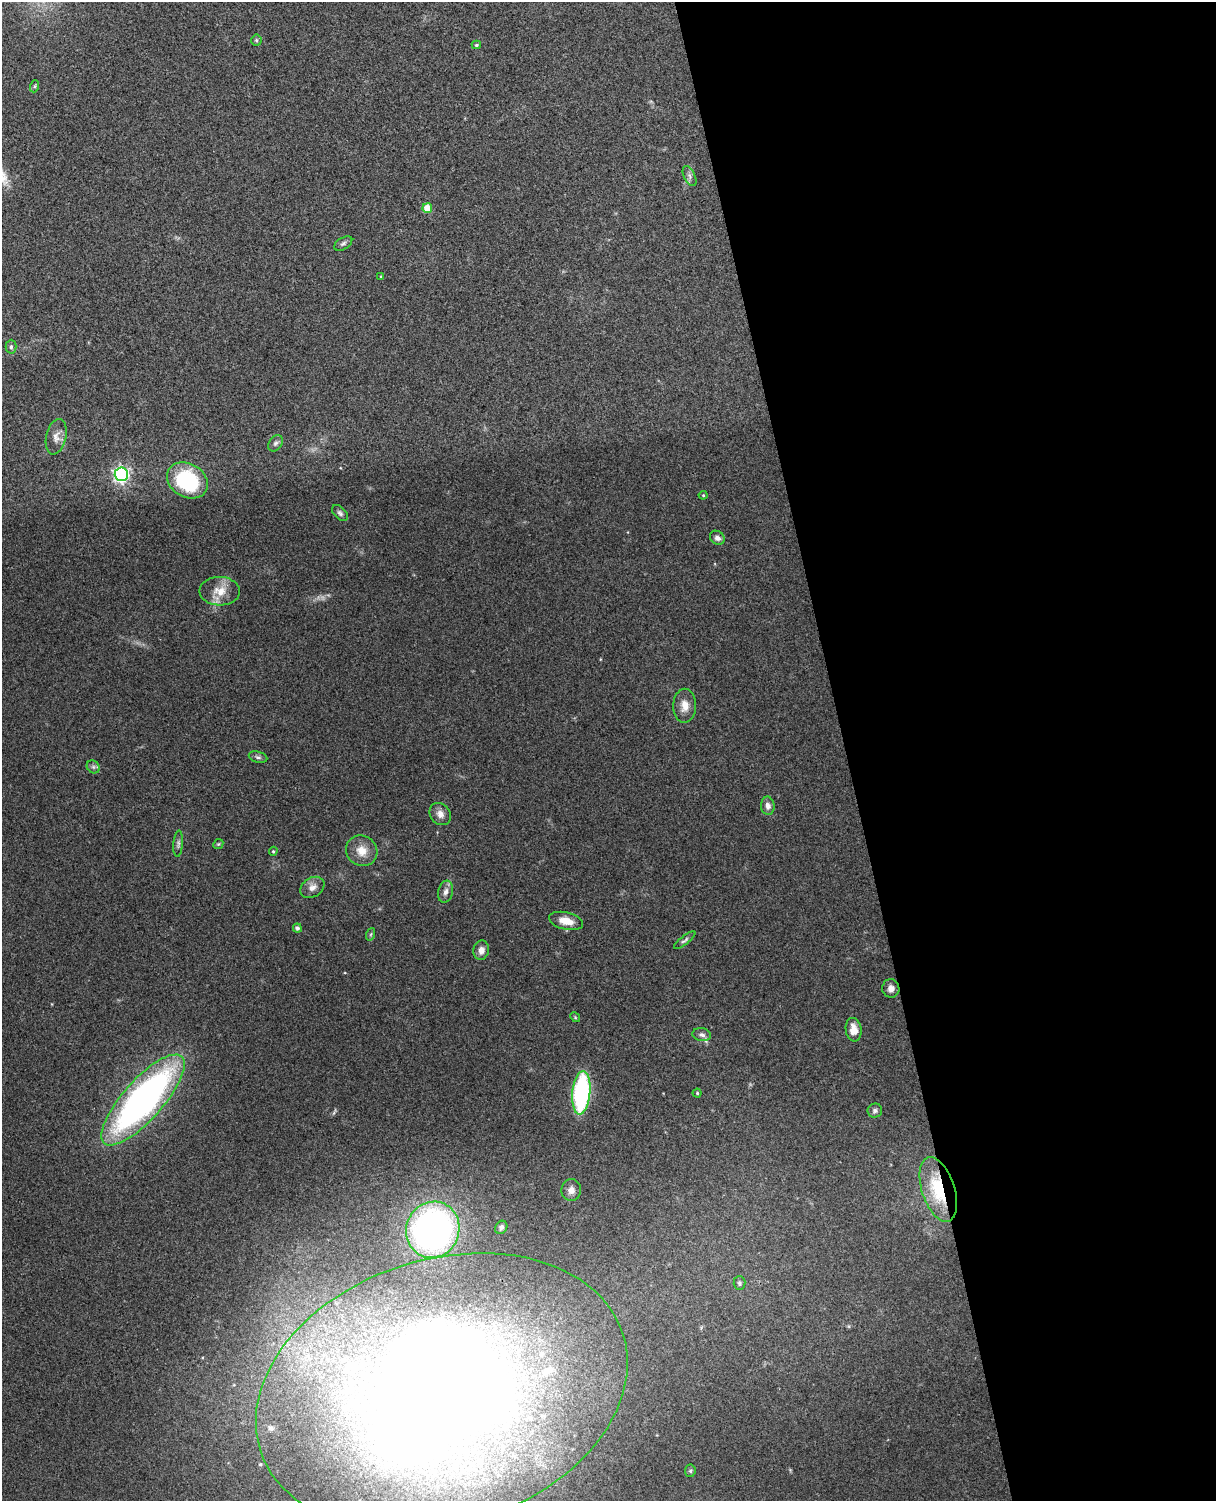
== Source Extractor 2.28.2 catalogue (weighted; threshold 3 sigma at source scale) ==
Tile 8 of 4 x 3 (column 4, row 2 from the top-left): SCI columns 3699-4912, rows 1649-3147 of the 4968 x 4909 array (HDU 1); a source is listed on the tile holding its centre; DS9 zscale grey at full resolution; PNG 1218 x 1503 px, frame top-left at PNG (2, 2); each listed source drawn as its Kron ellipse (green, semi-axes under 4 px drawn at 4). Shown black and unused: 31% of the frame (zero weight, under 3 of 4 exposures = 5% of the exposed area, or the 3 px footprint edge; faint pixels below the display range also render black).
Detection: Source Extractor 2.28.2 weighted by HDU 2 'WHT'; one run over the whole footprint, this tile lists its part. Background 0.0696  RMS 0.0075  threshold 0.0337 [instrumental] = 3 sigma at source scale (4.5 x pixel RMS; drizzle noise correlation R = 1.50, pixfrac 1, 0.05/0.05 arcsec/px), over >= 5 px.
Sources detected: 53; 1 too faint to see at this stretch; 1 inside a brighter object's white glare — neither listed nor drawn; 4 inside a brighter listed object's ellipse — not listed separately; the other 47 listed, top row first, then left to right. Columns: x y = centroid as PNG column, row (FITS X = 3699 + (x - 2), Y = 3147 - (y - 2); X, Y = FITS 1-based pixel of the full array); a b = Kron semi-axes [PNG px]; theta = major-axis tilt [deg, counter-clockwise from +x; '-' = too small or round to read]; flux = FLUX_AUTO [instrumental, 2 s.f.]
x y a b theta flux
256 40 5 5 - 1
476 45 4 3 - 1.1
35 86 6 4 71 0.98
690 176 11 5 -64 2.5
427 208 5 5 - 17
343 244 10 5 32 1.9
381 277 4 4 - 0.74
11 347 7 5 88 1.7
56 437 18 10 77 6.1
276 443 9 6 56 2.2
121 474 7 6 - 200
187 480 21 16 -30 64
703 495 4 4 - 0.76
340 513 9 6 -45 2.1
717 538 8 6 -40 3.1
220 591 20 14 -1 13
685 706 17 11 89 8
258 757 9 5 -15 1.9
93 767 7 6 - 1.8
768 806 9 6 -85 3.8
440 814 12 10 -52 5
178 844 13 4 86 2.1
218 844 5 4 - 0.9
273 851 5 4 - 0.9
362 851 16 15 - 11
312 887 13 9 32 5.5
446 892 11 7 75 3.6
566 921 17 8 -14 9.8
297 928 4 4 - 2
371 934 6 4 71 1.1
685 940 13 4 39 1.9
481 950 10 7 79 4.7
891 988 9 8 - 4
575 1017 5 4 - 0.81
854 1030 12 8 -83 8.2
702 1035 9 6 -9 2.6
581 1093 22 9 85 120
697 1093 4 4 - 1
143 1100 58 20 48 330
875 1111 7 7 - 2.3
938 1189 33 16 -72 40
571 1190 11 9 -89 4.8
501 1227 7 5 54 2
433 1230 28 26 66 290
739 1283 7 6 - 1.7
442 1392 190 133 18 1500
690 1471 6 5 - 1.2
Overlapping masked pixels (flux is a lower limit): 2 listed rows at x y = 938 1189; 442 1392
Isophote crosses this tile's border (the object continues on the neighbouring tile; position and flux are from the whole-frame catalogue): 1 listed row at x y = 442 1392